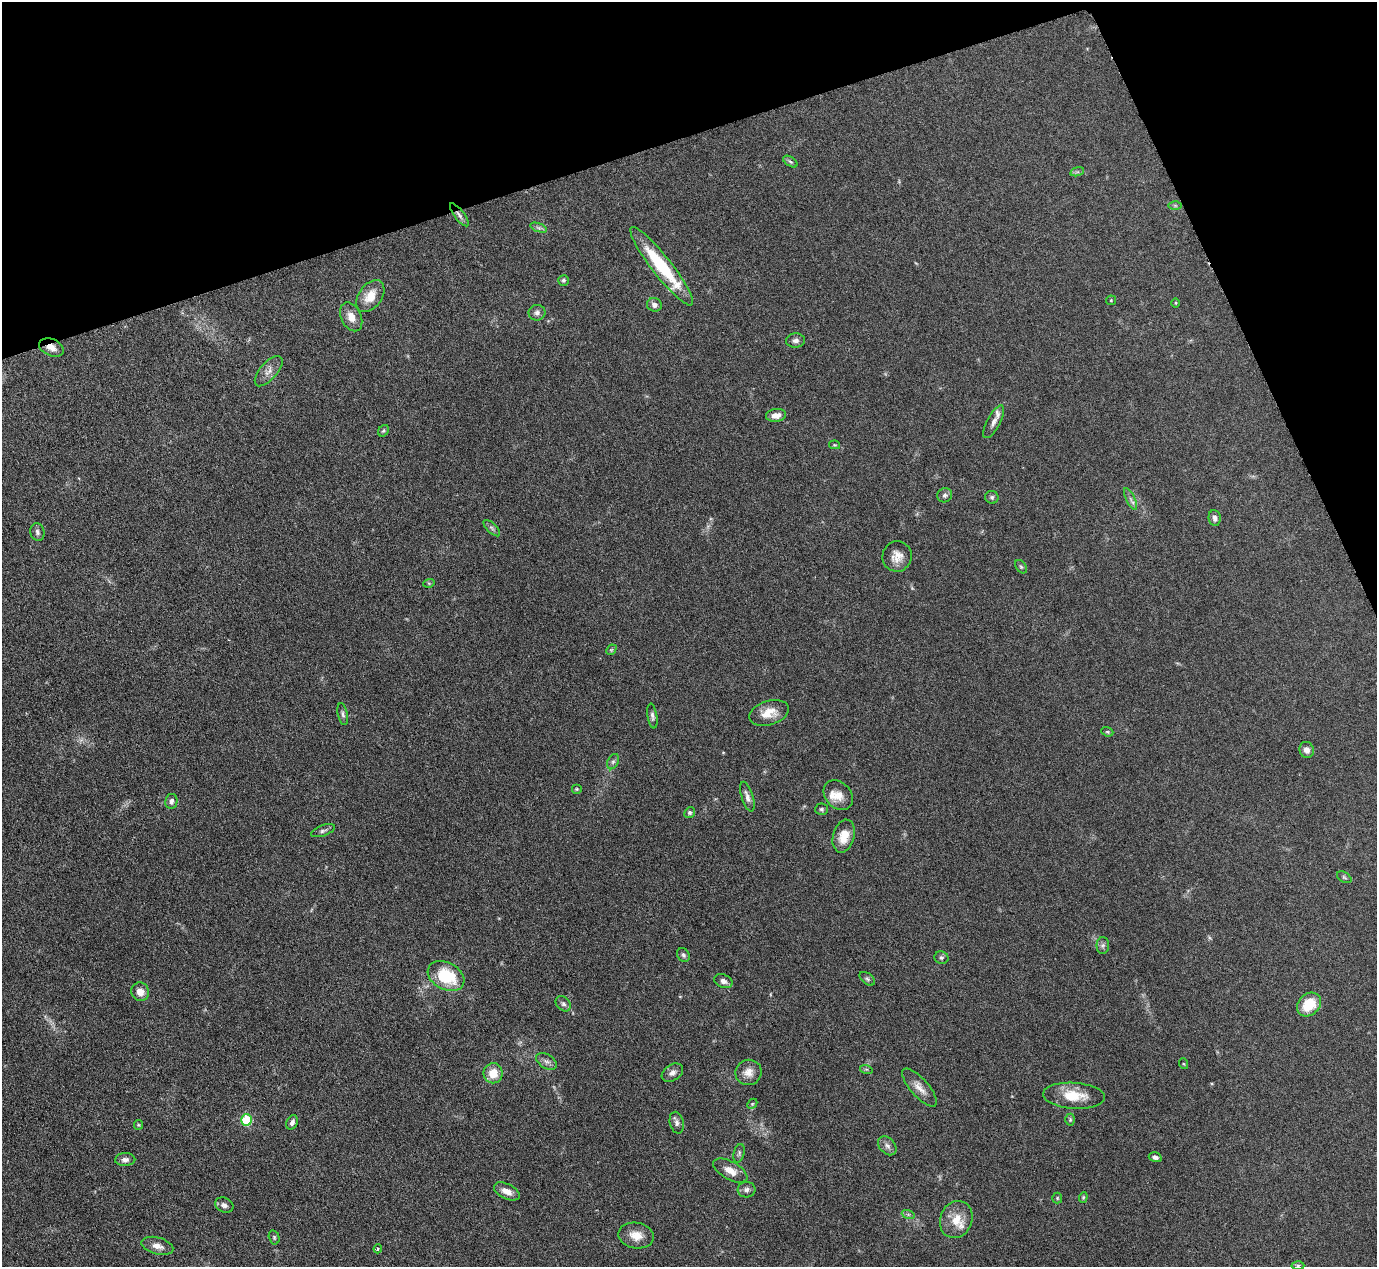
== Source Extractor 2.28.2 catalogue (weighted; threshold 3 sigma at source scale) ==
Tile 3 of 4 x 4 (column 3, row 1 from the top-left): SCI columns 2753-4127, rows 3945-5209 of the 5503 x 5489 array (HDU 1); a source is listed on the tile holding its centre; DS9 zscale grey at full resolution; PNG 1379 x 1269 px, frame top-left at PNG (2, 2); each listed source drawn as its Kron ellipse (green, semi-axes under 4 px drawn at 4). Shown black and unused: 16% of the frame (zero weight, under 3 of 6 exposures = <1% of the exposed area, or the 3 px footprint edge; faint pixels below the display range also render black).
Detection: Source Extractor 2.28.2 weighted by HDU 2 'WHT'; one run over the whole footprint, this tile lists its part. Background 0.0746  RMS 0.0042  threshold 0.0172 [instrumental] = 3 sigma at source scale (4.09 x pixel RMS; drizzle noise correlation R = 1.36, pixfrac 0.8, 0.05/0.05 arcsec/px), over >= 5 px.
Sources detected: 88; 3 inside a brighter listed object's ellipse — not listed separately; the other 85 listed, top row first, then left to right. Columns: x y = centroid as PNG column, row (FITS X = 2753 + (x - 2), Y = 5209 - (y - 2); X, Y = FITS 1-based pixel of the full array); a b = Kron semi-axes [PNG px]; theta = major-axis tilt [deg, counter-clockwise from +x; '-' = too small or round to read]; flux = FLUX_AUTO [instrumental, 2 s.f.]
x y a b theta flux
790 162 8 4 -33 0.72
1077 172 7 4 17 0.67
1175 205 7 4 -1 0.6
459 215 14 5 -52 1.6
539 228 9 4 -19 0.89
662 266 49 10 -52 26
564 280 5 5 - 0.67
370 296 18 11 54 6.6
1111 300 5 5 - 0.44
1176 303 4 3 - 0.42
654 305 7 6 - 1.6
537 313 8 8 - 1.5
351 317 15 10 -64 4.2
796 341 9 7 4 1.4
51 347 13 8 -22 2.9
269 371 18 8 49 3.1
776 415 10 6 8 2.7
994 422 18 6 62 2.2
383 431 6 5 - 0.62
835 445 6 4 -11 0.43
945 495 7 7 - 1.2
992 497 6 6 - 0.89
1131 499 12 4 -64 1.2
1215 518 8 6 -82 1.4
492 528 11 4 -44 0.98
37 532 9 7 -76 1.2
897 556 15 14 - 4.2
1021 567 7 5 -53 0.68
429 583 6 3 17 0.46
611 650 6 4 44 0.56
769 713 20 12 17 5.6
343 714 11 4 -78 0.93
652 716 12 5 -81 1.2
1107 732 6 4 -21 0.52
1307 750 8 7 - 2
613 762 8 5 63 0.94
576 789 5 5 - 0.49
838 795 16 13 -45 4.2
747 797 15 5 -72 2
171 801 7 6 - 1.4
821 809 6 5 - 0.73
690 813 5 5 - 0.78
323 831 12 5 20 1.1
844 836 17 10 74 6.1
1344 877 8 5 -30 0.68
1103 945 8 6 89 1
683 955 7 6 - 0.95
941 958 7 6 - 0.74
446 976 19 13 -28 18
867 979 9 5 -37 0.82
723 981 9 6 -24 1.7
140 992 9 9 - 3.4
563 1004 8 6 -44 1.2
1309 1005 13 10 43 10
547 1061 11 7 -30 1.6
1184 1064 5 3 - 0.36
866 1069 6 4 -17 0.54
749 1072 13 12 - 3.6
493 1073 10 9 - 6.4
672 1073 12 8 33 2
919 1088 24 9 -49 3.7
1074 1096 31 13 -4 9.7
752 1104 6 4 45 0.55
247 1120 5 5 - 26
1070 1120 6 5 - 0.55
292 1122 7 5 66 1.5
677 1123 11 7 -76 1.4
139 1125 5 4 - 0.44
887 1146 11 7 -48 1.6
739 1153 9 5 75 0.96
1155 1157 6 4 -17 1.2
125 1160 10 6 3 1.7
730 1171 19 9 -29 4.2
746 1190 9 7 5 1.5
507 1191 14 7 -26 3
1083 1197 5 4 - 0.49
1057 1198 5 5 - 0.48
224 1205 9 7 -24 1.6
908 1214 7 4 -18 0.7
956 1220 19 16 68 7.1
636 1236 18 12 -11 5
274 1237 7 5 -76 0.64
157 1246 16 8 -16 3.1
378 1249 4 4 - 0.44
1298 1265 6 4 -1 0.65
Overlapping masked pixels (flux is a lower limit): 2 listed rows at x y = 459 215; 51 347